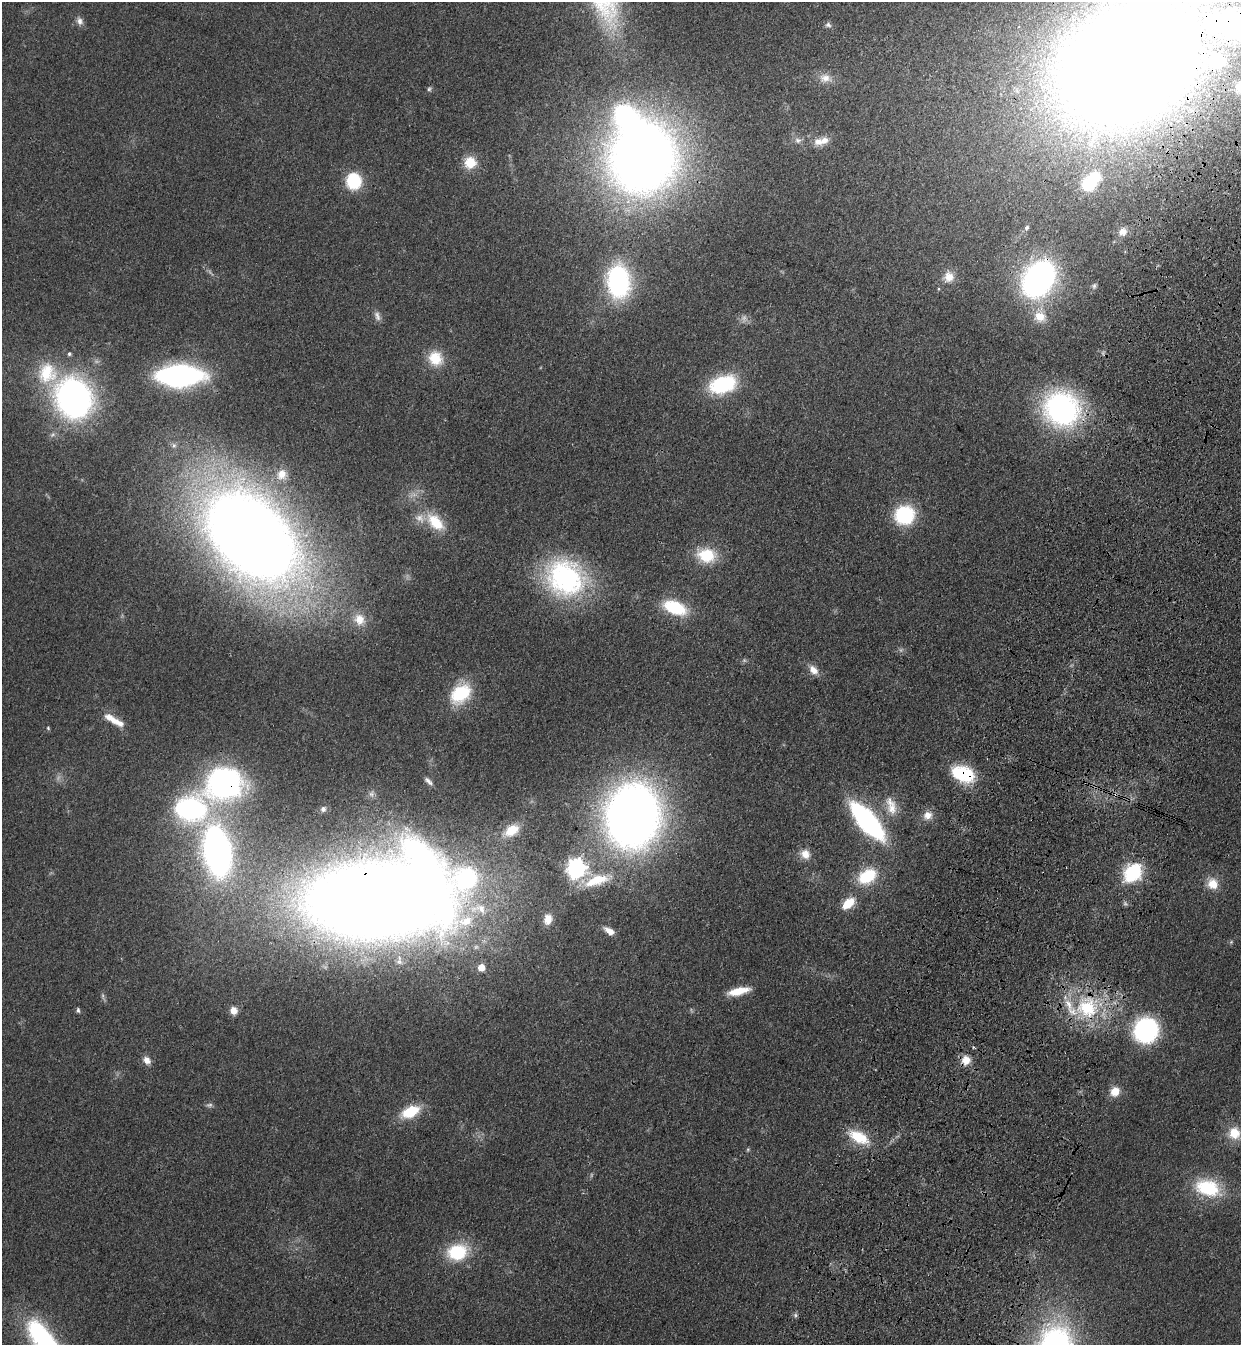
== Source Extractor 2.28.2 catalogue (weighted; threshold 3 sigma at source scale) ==
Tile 10 of 4 x 4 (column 2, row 3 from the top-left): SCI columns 1485-2723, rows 1387-2729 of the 5574 x 5458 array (HDU 1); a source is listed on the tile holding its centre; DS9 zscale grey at full resolution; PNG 1243 x 1347 px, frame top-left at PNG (2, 2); no overlay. Shown black and unused: <1% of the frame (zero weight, under 3 of 4 exposures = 6% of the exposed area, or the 3 px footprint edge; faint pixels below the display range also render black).
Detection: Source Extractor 2.28.2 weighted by HDU 2 'WHT'; one run over the whole footprint, this tile lists its part. Background 0.0826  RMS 0.0066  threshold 0.0298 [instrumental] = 3 sigma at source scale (4.5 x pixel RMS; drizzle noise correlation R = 1.50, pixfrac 1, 0.05/0.05 arcsec/px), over >= 5 px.
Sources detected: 99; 8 too faint to see at this stretch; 4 inside a brighter object's white glare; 1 cosmic-ray / hot-pixel residue — not listed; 7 inside a brighter listed object's ellipse — not listed separately; the other 79 listed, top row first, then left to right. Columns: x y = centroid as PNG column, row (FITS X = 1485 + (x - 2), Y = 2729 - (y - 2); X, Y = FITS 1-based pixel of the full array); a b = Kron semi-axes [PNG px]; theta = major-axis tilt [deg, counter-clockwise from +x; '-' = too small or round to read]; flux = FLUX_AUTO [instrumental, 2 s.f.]
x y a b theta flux
79 21 11 8 -68 3.4
828 25 8 7 - 1.9
1126 63 127 90 35 2100
825 78 18 12 -7 7.7
1240 87 17 15 53 18
429 89 7 5 57 1.3
798 140 9 8 - 2.8
824 140 12 10 41 6.2
642 158 54 51 61 830
470 162 14 14 - 14
354 181 16 14 -86 31
1089 184 16 16 - 25
1026 228 7 5 58 1.5
1123 232 12 11 - 4.9
949 277 14 13 - 7.9
1038 279 27 20 57 240
618 281 24 16 -86 130
1094 286 9 5 75 1.7
377 316 14 7 -70 3.3
1040 316 19 16 -42 14
69 354 5 5 - 1.3
435 358 19 17 -64 17
47 373 29 26 75 31
179 376 32 14 1 210
723 384 25 16 17 58
74 398 29 25 -67 280
1062 409 28 26 -54 190
282 474 13 11 67 6.3
904 515 18 16 17 52
435 522 27 15 -45 22
251 536 79 50 -45 1200
707 555 21 15 -7 26
565 578 48 41 -34 110
675 607 23 12 -21 39
359 619 18 16 -53 13
813 670 14 9 -45 6.1
460 693 26 19 44 33
117 722 22 9 -27 8.3
48 728 5 5 - 0.84
963 774 25 15 -21 38
429 781 12 5 -44 2.8
224 783 48 39 21 150
371 794 8 7 - 2.3
891 806 27 12 -74 12
323 809 7 7 - 2
927 815 12 11 - 6.3
633 816 44 37 81 720
867 821 36 14 -50 140
511 830 20 12 32 14
217 851 32 16 -81 360
805 854 13 12 - 7.3
576 868 7 7 - 360
1133 873 20 15 50 43
867 876 21 15 30 30
466 878 36 33 43 100
597 880 40 14 19 24
1213 884 14 13 - 10
374 900 90 51 1 1900
848 903 17 9 40 14
481 908 19 12 -41 14
548 919 11 8 79 6.2
610 931 12 6 -31 6.6
481 967 6 6 - 7.1
738 991 23 7 13 15
1087 1007 34 33 - 61
78 1010 7 4 -82 1.3
234 1010 8 8 - 6.1
1146 1030 16 16 - 130
147 1060 11 9 -43 4.6
966 1060 11 10 - 8
1115 1091 11 10 - 8.5
410 1112 19 10 25 24
1234 1133 15 15 - 14
859 1137 26 13 -27 21
748 1149 6 4 19 0.8
1208 1188 32 20 -17 39
457 1252 24 18 11 35
795 1315 6 5 - 1.4
45 1342 58 20 -54 130
Overlapping masked pixels (flux is a lower limit): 6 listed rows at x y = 1126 63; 1038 279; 963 774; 224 783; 374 900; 966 1060
Isophote crosses this tile's border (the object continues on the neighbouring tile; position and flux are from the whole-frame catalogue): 3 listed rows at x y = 1126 63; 1240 87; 45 1342